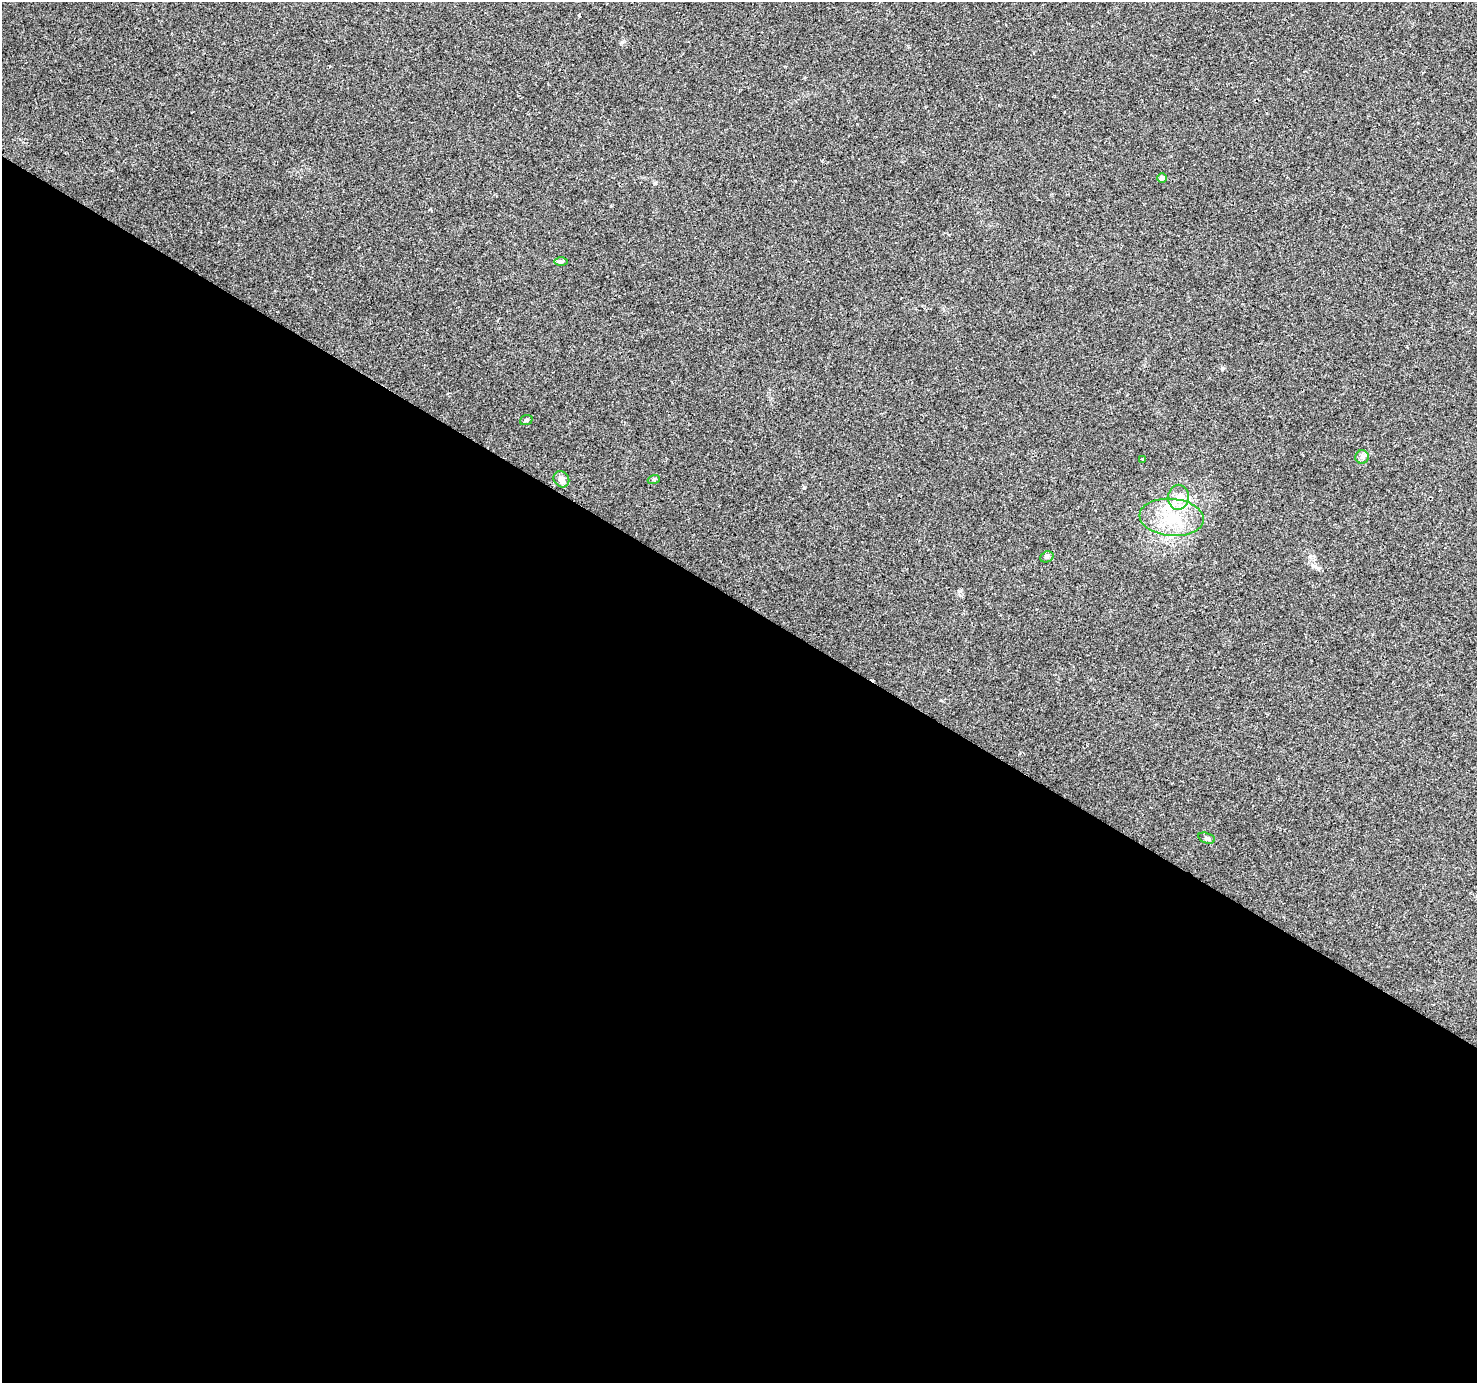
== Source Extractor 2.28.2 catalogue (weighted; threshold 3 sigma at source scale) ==
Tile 14 of 4 x 4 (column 2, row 4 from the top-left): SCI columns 1482-2956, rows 256-1636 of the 5905 x 5969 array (HDU 1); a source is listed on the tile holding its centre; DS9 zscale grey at full resolution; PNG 1479 x 1385 px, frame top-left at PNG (2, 2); each listed source drawn as its Kron ellipse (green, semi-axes under 4 px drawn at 4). Shown black and unused: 57% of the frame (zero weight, under 2 of 3 exposures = <1% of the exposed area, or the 3 px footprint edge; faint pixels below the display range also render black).
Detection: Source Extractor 2.28.2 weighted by HDU 2 'WHT'; one run over the whole footprint, this tile lists its part. Background 0.047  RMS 0.0058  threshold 0.0262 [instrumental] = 3 sigma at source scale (4.5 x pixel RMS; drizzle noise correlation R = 1.50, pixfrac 1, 0.0396/0.0396 arcsec/px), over >= 5 px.
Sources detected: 11; all 11 listed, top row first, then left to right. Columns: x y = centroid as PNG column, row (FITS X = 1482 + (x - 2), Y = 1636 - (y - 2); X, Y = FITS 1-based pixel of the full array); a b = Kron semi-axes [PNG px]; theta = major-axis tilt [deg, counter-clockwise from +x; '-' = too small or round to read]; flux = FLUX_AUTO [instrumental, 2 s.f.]
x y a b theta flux
1162 178 5 4 - 1.9
561 261 7 4 0 1.1
526 420 6 5 - 0.97
1362 457 7 7 - 1.6
1143 459 3 2 - 0.6
561 479 8 7 - 3.6
654 479 6 4 19 0.73
1178 497 12 10 82 5.8
1172 517 32 18 -5 25
1047 557 7 5 20 1.2
1207 838 9 5 -17 1.2
Unlisted compact peaks at least as high as the median listed source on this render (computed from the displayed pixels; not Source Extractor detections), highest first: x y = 804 488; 579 15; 1222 368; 622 42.